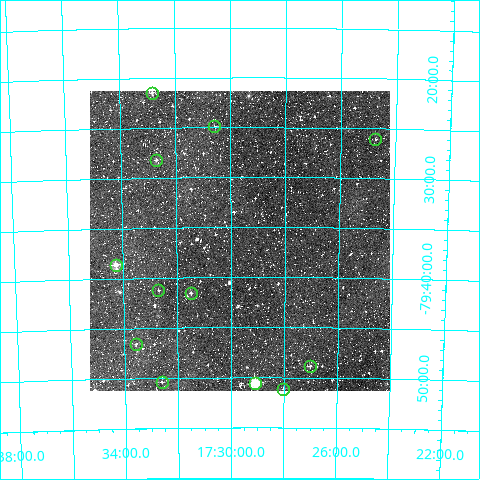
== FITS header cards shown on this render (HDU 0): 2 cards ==
NAXIS1  =                  300
NAXIS2  =                  300

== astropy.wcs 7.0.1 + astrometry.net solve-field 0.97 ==
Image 300 x 300 px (HDU 0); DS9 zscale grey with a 90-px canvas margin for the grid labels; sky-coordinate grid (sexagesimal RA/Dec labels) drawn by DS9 from the SOLVED WCS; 12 Tycho-2 reference stars matched to detected sources circled (green)
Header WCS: RA---TAN/DEC--TAN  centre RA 17:29:40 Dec -79:36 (262.42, -79.60 deg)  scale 6 arcsec/px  FOV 30.0' x 30.0'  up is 0 deg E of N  parity normal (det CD < 0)
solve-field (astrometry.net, Tycho-2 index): VERIFIED the header's WCS against the Tycho-2 star catalogue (verified at 2 index scales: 6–12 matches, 0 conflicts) and refined it, rather than solving blind
Solved WCS: RA---TAN-SIP/DEC--TAN-SIP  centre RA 17:29:40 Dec -79:36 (262.42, -79.61 deg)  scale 6 arcsec/px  FOV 30.0' x 30.0'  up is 0 deg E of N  parity normal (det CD < 0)
The solver's refit moves the header's centre by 3 arcsec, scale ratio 0.9996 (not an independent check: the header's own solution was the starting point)
Tycho-2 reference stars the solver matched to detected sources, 12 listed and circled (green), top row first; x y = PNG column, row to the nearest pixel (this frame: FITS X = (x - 90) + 1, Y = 300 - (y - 91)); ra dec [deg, ICRS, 3 dp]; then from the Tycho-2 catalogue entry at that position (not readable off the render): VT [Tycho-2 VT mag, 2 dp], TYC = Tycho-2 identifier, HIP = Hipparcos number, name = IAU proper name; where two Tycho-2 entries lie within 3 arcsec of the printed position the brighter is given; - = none
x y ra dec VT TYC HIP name
152 93 263.208 -79.358 11.30 9452-253-1 - -
214 126 262.644 -79.415 11.48 9452-967-1 - -
375 139 261.183 -79.435 12.27 9452-845-1 - -
156 160 263.178 -79.470 11.05 9452-771-1 - -
116 265 263.564 -79.643 10.27 9452-820-1 - -
158 290 263.172 -79.687 12.21 9452-450-1 - -
191 293 262.869 -79.693 11.45 9452-774-1 - -
136 344 263.389 -79.776 11.53 9452-954-1 - -
310 366 261.755 -79.814 12.07 9452-826-1 - -
162 382 263.151 -79.840 11.62 9452-108-1 - -
255 383 262.269 -79.843 9.05 9452-268-1 85558 -
283 389 262.003 -79.852 12.93 9452-72-1 - -